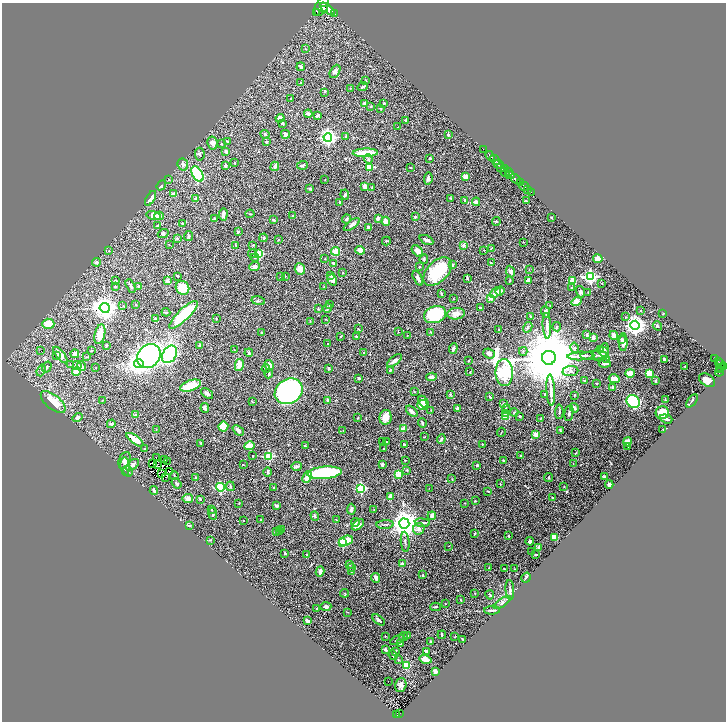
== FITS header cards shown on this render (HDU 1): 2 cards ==
NAXIS1  =                 1448
NAXIS2  =                 1439

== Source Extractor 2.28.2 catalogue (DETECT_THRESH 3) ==
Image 1448 x 1439 px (HDU 1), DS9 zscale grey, zoomed out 1/2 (1 PNG px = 2 x 2 image px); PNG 728 x 724 px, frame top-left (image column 1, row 1438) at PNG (2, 3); each listed source drawn as its Kron ellipse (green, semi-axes under 4 px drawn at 4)
Background 0.701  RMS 0.021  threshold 0.0638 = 3 sigma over >= 5 px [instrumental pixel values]
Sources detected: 503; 45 cannot appear on this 1/2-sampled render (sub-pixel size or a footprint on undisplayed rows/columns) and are neither listed nor drawn; the other 458 listed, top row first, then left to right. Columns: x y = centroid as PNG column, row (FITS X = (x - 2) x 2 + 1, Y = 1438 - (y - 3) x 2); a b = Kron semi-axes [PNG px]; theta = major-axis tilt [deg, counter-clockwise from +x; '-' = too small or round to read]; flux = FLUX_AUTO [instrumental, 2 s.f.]
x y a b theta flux
322 6 10 6 59 5600
324 9 3 2 - 1100
327 9 9 4 -36 5200
317 12 2 1 - 460
335 14 2 2 - 140
305 49 3 2 - 2.3
301 67 4 3 - 11
335 71 7 4 60 14
366 81 3 2 - 1.8
300 83 3 2 - 3.5
363 87 5 2 - 5
350 88 3 2 - 1.4
325 92 3 3 - 2.6
291 99 3 2 - 2.8
364 103 3 2 - 5.9
384 103 2 2 - 5.7
371 106 3 2 - 2.1
381 108 3 2 - 2.7
308 114 4 3 - 7.6
318 115 4 2 - 8
280 118 4 3 - 28
406 121 3 2 - 9.4
283 123 3 3 - 5.1
398 127 2 1 - 1
265 134 4 2 - 5
285 134 4 3 - 21
448 135 2 2 - 16
346 136 4 3 - 3.9
328 137 4 4 - 1200
228 142 3 2 - 2.2
266 142 3 2 - 2.3
212 143 6 5 - 19
221 144 2 2 - 2.7
483 149 2 1 - 40
226 151 3 3 - 7.4
365 153 13 3 1 110
200 154 6 4 -86 8.5
490 156 5 2 - 1400
430 158 3 2 - 5.3
368 159 5 3 - 6.5
495 160 6 2 -43 1200
235 163 2 2 - 4.9
183 164 6 5 - 11
498 164 5 2 - 380
302 165 5 3 - 7.7
225 166 3 3 - 9.6
275 166 5 2 - 15
369 167 3 3 - 160
410 167 2 2 - 2.1
500 167 4 2 - 520
504 168 3 2 - 720
505 172 5 2 - 190
508 172 3 2 - 400
197 174 8 5 -58 350
510 175 4 3 - 1000
465 176 2 2 - 51
325 179 2 1 - 1.2
428 179 6 3 81 13
515 179 6 2 -44 2000
169 180 2 2 - 1.4
520 183 3 2 - 370
161 185 5 3 - 5
365 186 4 3 - 18
524 186 5 2 - 1100
372 187 4 3 - 3.4
310 188 3 3 - 5.4
528 190 3 2 - 250
531 192 3 2 - 190
173 193 4 3 - 6.4
345 195 5 3 - 5.1
151 198 8 4 59 38
451 198 3 2 - 3.1
196 199 2 2 - 18
465 200 3 3 - 7.3
526 201 3 2 - 2.9
340 202 3 2 - 3.8
476 202 4 3 - 25
223 214 6 3 85 15
250 214 4 2 - 2.1
153 215 7 4 -14 45
293 215 2 2 - 3.4
159 216 5 4 - 12
415 217 4 3 - 4.2
551 217 2 2 - 3.4
214 218 3 2 - 2.8
378 218 4 3 - 12
346 219 4 3 - 5.4
274 220 3 3 - 4.1
386 221 4 4 - 25
496 221 4 3 - 4.1
182 223 3 2 - 2.9
352 225 9 4 36 11
157 226 4 2 - 4.8
368 227 4 3 - 10
238 232 3 3 - 5.8
163 234 5 4 - 7.1
188 236 5 3 - 4.9
177 238 2 2 - 10
264 238 4 3 - 5.4
278 240 4 2 - 2.2
426 240 7 3 -26 8.7
386 241 4 2 - 2.6
524 242 2 2 - 2.9
169 245 2 2 - 1.7
236 245 3 2 - 2.2
253 245 2 2 - 2.7
463 245 2 2 - 36
491 248 3 2 - 2
360 250 5 4 - 21
484 250 2 2 - 1.8
109 251 2 2 - 1.3
336 251 4 4 - 52
417 251 7 4 -46 26
253 254 4 3 - 4.1
259 254 3 3 - 140
255 258 4 2 - 3.7
325 259 3 2 - 1.7
424 259 5 3 - 6.1
598 259 5 4 - 36
97 262 4 3 - 9
334 263 4 2 - 10
491 263 4 2 - 3.9
452 265 3 2 - 2.5
254 266 5 3 - 17
419 267 3 2 - 3.1
300 269 6 5 - 36
529 270 4 2 - 2
438 271 17 10 45 210
510 271 6 4 -66 9
343 273 2 2 - 2.8
331 275 4 3 - 7.1
178 276 3 2 - 3.3
281 276 3 3 - 2.9
285 276 2 2 - 1.8
590 277 4 4 - 670
418 278 8 3 -63 13
467 278 4 2 - 3.8
332 280 6 4 -55 17
510 280 3 2 - 3.7
116 281 3 2 - 3.5
167 281 4 3 - 12
529 281 2 2 - 65
573 281 4 4 - 63
602 283 2 2 - 1.9
131 286 7 2 -64 5.5
139 286 4 3 - 4.7
115 287 4 3 - 4.1
324 287 2 2 - 3
182 288 7 6 - 71
571 288 3 3 - 3.6
500 291 5 4 - 15
580 292 6 4 -75 9.3
588 292 2 2 - 1.7
495 293 6 4 41 24
441 294 4 3 - 3.5
490 298 4 3 - 22
453 299 2 2 - 1.5
258 301 7 3 -13 6.5
577 301 5 4 - 43
136 305 3 2 - 2.4
330 305 4 3 - 5.1
123 306 3 2 - 2.6
550 306 2 1 - 1.8
105 308 5 5 - 3600
327 308 4 3 - 7.1
480 308 2 2 - 5.7
318 309 4 3 - 3.5
641 311 2 2 - 2
166 312 4 2 - 3.7
545 312 6 3 -70 7.9
663 313 3 2 - 1.8
456 314 9 5 6 26
183 315 19 5 44 250
435 315 11 8 20 260
530 316 4 2 - 3.6
626 317 3 2 - 2.4
155 319 3 2 - 8
216 319 2 2 - 2.5
326 319 3 2 - 2.1
310 321 2 2 - 1.7
48 324 6 5 - 65
635 325 4 4 - 2300
547 326 13 3 -87 20
657 326 5 2 - 3.6
528 327 5 4 - 6.4
557 327 4 3 - 4.6
358 329 3 2 - 3.4
499 330 3 2 - 3.3
261 332 3 2 - 3.4
398 332 2 2 - 3.6
431 332 3 2 - 3.6
100 334 10 5 77 55
407 335 2 1 - 1.2
587 335 3 3 - 4.6
614 335 4 3 - 20
356 336 2 2 - 5.1
340 337 2 2 - 2.3
593 338 4 3 - 17
621 339 3 3 - 3.9
623 342 9 4 88 17
328 344 2 2 - 3.9
200 345 3 3 - 11
106 346 3 3 - 4
453 348 5 3 - 10
575 348 6 4 -76 8.8
234 350 3 2 - 2
600 350 4 3 - 16
604 350 7 4 79 12
41 351 2 1 - 19
91 351 2 2 - 2.1
523 351 4 3 - 4.9
249 353 4 2 - 3.5
364 353 4 2 - 3.6
489 353 6 5 - 16
75 354 4 4 - 14
170 354 9 7 57 770
601 354 8 7 - 14
56 355 3 3 - 3.4
60 355 10 3 -51 39
594 355 14 3 4 14
149 356 13 10 50 1100
581 356 13 3 2 22
86 357 2 2 - 1.9
549 358 7 7 - 55000
606 359 4 3 - 4.2
714 359 2 1 - 2.1
664 360 3 2 - 5.5
395 361 9 3 39 14
468 361 3 2 - 2.2
718 361 4 2 - 180
605 363 6 3 -2 9.7
721 363 3 2 - 280
139 364 5 4 - 1700
70 365 3 2 - 1.8
77 365 4 3 - 9.6
239 365 6 4 77 37
269 365 5 3 - 22
82 366 5 4 - 13
685 366 2 2 - 2.3
47 367 6 3 58 5.7
724 367 3 2 - 400
96 368 2 2 - 2.5
328 368 3 2 - 4.7
721 368 4 1 - 290
266 369 4 3 - 3.4
720 369 3 2 - 200
41 370 6 2 71 3.4
390 370 3 2 - 4.5
570 371 8 5 6 13
76 372 4 4 - 40
470 372 2 2 - 1.8
504 372 13 8 -89 1400
719 372 4 3 - 130
630 373 5 4 - 39
649 373 4 3 - 74
269 374 4 3 - 4.1
431 377 5 3 - 14
359 378 3 2 - 4
614 379 5 4 - 54
585 380 4 2 - 3.6
707 380 9 5 -33 30
656 381 3 2 - 4.1
596 383 3 2 - 2.7
190 386 11 5 19 120
613 387 3 3 - 17
551 390 15 4 -87 27
289 391 15 12 32 1200
414 392 3 2 - 2.3
207 393 7 4 -38 12
450 394 3 2 - 3.5
545 394 3 3 - 2.7
574 395 2 2 - 3.7
490 397 4 2 - 3.4
102 400 2 1 - 1.8
328 400 2 2 - 33
665 400 3 2 - 3.8
692 401 8 2 50 6.2
53 402 15 7 -40 130
252 402 3 2 - 2.2
424 402 7 4 -59 42
633 402 7 6 - 520
504 404 4 3 - 8.8
422 405 5 5 - 81
205 408 5 3 - 9.6
457 408 3 3 - 6.9
574 408 5 3 - 8.3
506 409 4 2 - 3.6
412 411 7 3 -42 11
431 411 2 1 - 1.3
514 412 4 3 - 4.5
559 412 7 3 87 5.9
506 413 3 2 - 33
569 413 8 3 79 7.6
662 413 6 6 - 61
135 415 2 2 - 39
520 416 2 2 - 3.2
386 417 7 6 - 37
505 417 3 2 - 140
78 418 5 4 - 12
358 418 3 2 - 1.8
540 419 3 2 - 2
666 419 6 2 -17 9.9
422 423 4 3 - 8.1
111 424 4 3 - 12
223 426 5 4 - 77
403 429 2 2 - 66
663 429 2 2 - 1.2
156 430 3 2 - 1.6
238 430 6 3 -43 15
343 430 2 1 - 1.1
560 430 4 2 - 3.3
501 432 4 2 - 2.1
536 434 3 3 - 34
424 437 2 1 - 1.1
441 439 4 2 - 8.1
135 440 10 4 -35 66
383 442 2 2 - 1.6
386 442 3 2 - 1.5
627 442 5 4 - 30
201 443 3 2 - 4.5
404 444 3 2 - 4.9
482 444 3 2 - 1.8
250 446 5 3 - 80
305 446 3 2 - 4.6
628 446 3 2 - 7.1
145 449 2 2 - 3.4
384 449 2 2 - 2.4
576 452 3 2 - 2.4
521 455 3 2 - 2.1
252 456 2 2 - 1.7
269 456 3 3 - 220
156 458 3 2 - 2.3
165 459 2 1 - 6.9
125 460 9 6 67 17
405 460 3 2 - 2.1
504 461 3 3 - 3.8
167 462 2 1 - 1.7
573 463 2 2 - 1.3
152 464 2 1 - 3.1
157 464 2 1 - 1.1
133 465 7 4 40 18
243 465 2 1 - 1.9
382 465 2 2 - 15
477 465 2 2 - 8.3
125 466 9 4 -85 23
297 466 5 4 - 6.5
407 470 3 2 - 3
128 471 5 3 - 5.3
170 471 2 2 - 2.6
268 472 4 3 - 7
324 473 17 6 5 380
161 474 3 1 - 1.1
399 474 3 3 - 110
174 476 4 2 - 3.4
605 476 3 2 - 9.8
166 477 2 1 - 2.1
195 477 4 3 - 5.1
307 477 6 3 64 41
549 478 4 2 - 2.8
452 479 3 2 - 1.6
176 483 6 3 -55 6.9
500 484 3 2 - 1.9
609 484 4 3 - 11
230 486 5 3 - 3.5
220 487 4 3 - 340
564 487 2 2 - 1.9
274 488 4 3 - 5.4
361 488 3 3 - 380
429 488 2 1 - 1.6
154 490 4 2 - 10
488 491 3 2 - 2.5
390 496 4 2 - 30
552 498 2 2 - 4
188 499 5 4 - 21
200 499 2 2 - 8.7
475 501 2 2 - 4
239 503 3 2 - 2.3
464 503 3 2 - 1.6
276 506 3 3 - 6.6
351 509 5 3 - 8.1
211 510 2 2 - 2.9
374 510 2 2 - 1.6
213 514 6 3 -80 7.8
315 516 5 3 - 4.8
432 516 4 3 - 12
260 520 3 2 - 1.7
336 520 2 2 - 2.2
244 521 2 2 - 2.8
355 522 4 3 - 7.2
422 523 7 3 -6 6.7
385 524 8 2 5 6
404 524 5 5 - 5800
358 525 7 3 40 15
190 526 4 3 - 4.5
419 529 6 5 - 13
281 530 3 3 - 4.2
276 531 2 1 - 1.4
279 532 2 2 - 1.9
475 533 3 2 - 3.4
509 536 3 2 - 3.6
554 537 4 3 - 41
211 540 3 2 - 2.8
346 541 7 5 19 64
530 541 4 3 - 11
342 542 3 3 - 240
405 542 10 3 -84 6.7
449 546 2 2 - 1.3
539 547 3 2 - 14
532 551 2 2 - 1.6
285 553 3 2 - 4.6
306 554 3 2 - 3
536 555 3 2 - 4.1
402 563 2 2 - 20
349 565 3 2 - 3.4
352 568 3 2 - 3
489 568 3 2 - 1.6
504 569 2 2 - 2
515 569 3 2 - 1.8
320 571 5 3 - 19
351 571 3 2 - 1.8
423 575 3 2 - 2.4
376 578 5 3 - 13
526 578 5 2 - 8.1
510 590 10 3 -86 9.2
345 593 4 3 - 3.1
475 594 2 2 - 1.7
490 595 4 3 - 4.7
460 600 3 2 - 2.6
445 603 2 2 - 3.4
502 603 10 4 35 11
326 606 5 3 - 8.5
436 607 5 2 - 4.1
317 608 2 2 - 2.8
492 610 8 2 3 7.1
347 612 3 2 - 1.7
379 620 7 3 -36 8.6
308 621 3 2 - 17
442 635 4 2 - 6.4
385 636 3 2 - 2.1
407 636 4 3 - 4
404 637 5 3 - 7.1
455 637 3 2 - 1.6
463 639 3 2 - 4.6
397 640 7 3 30 7
431 642 3 2 - 9.7
400 644 3 3 - 6.9
385 649 3 2 - 7.8
395 651 4 2 - 2.6
426 651 2 2 - 8.2
393 655 5 3 - 5.7
398 659 3 2 - 3
425 659 6 4 -14 25
406 665 3 3 - 140
435 671 3 2 - 29
388 681 2 1 - 8.4
401 685 7 5 75 11
399 713 2 1 - 18
397 714 4 2 - 180
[45 sub-pixel or undisplayed-footprint detections neither listed nor drawn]